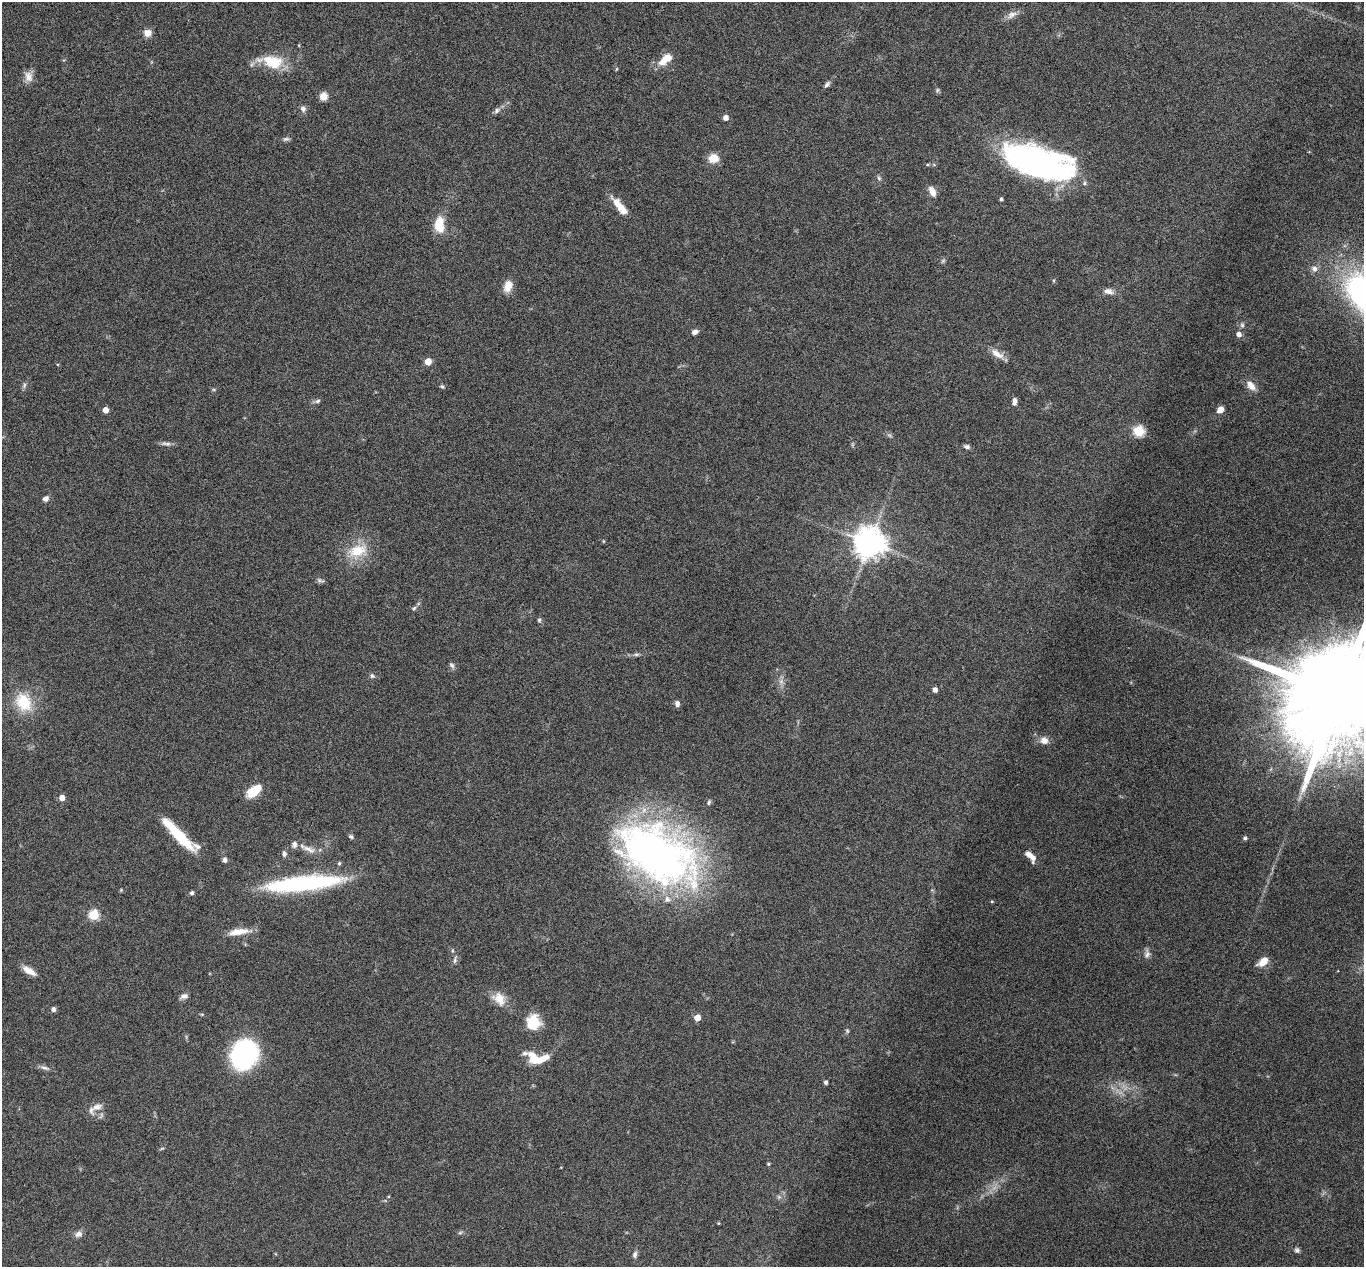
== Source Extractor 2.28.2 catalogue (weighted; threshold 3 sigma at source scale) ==
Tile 10 of 4 x 4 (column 2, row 3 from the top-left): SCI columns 1363-2724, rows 1402-2666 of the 5447 x 5464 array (HDU 1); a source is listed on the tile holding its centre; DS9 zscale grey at full resolution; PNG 1366 x 1269 px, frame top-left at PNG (2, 2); no overlay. Nothing masked; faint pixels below the display range render black.
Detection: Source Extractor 2.28.2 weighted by HDU 2 'WHT'; one run over the whole footprint, this tile lists its part. Background 0.06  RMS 0.0038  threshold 0.0155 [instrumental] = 3 sigma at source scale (4.09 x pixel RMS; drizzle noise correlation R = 1.36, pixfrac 0.8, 0.05/0.05 arcsec/px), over >= 5 px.
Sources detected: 103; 1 too faint to see at this stretch — not listed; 6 inside a brighter listed object's ellipse — not listed separately; the other 96 listed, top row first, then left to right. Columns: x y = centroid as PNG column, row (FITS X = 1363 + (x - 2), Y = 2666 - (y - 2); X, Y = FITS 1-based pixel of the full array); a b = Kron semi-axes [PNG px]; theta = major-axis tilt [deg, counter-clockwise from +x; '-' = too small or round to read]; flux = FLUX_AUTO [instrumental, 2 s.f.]
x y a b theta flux
1011 15 16 8 29 2.3
148 33 9 8 - 2.7
663 61 14 10 31 3.9
272 62 31 15 -11 12
28 77 15 11 -76 2.7
827 84 9 5 53 1
937 90 7 5 69 0.56
323 96 8 7 - 3.1
303 109 7 7 - 1.3
497 110 10 6 35 1.2
725 118 5 5 - 2.2
286 139 9 5 7 0.86
713 158 11 9 3 4.9
1037 162 66 26 -16 120
879 178 7 5 -67 0.73
932 191 13 7 -62 2.5
1001 199 4 3 - 0.73
620 206 26 8 -51 5.3
439 224 19 11 -89 7.7
943 261 6 5 - 0.61
1314 269 9 8 - 1.5
508 286 14 9 71 3.8
1108 291 12 8 -11 2
1242 325 7 6 - 0.83
695 332 8 6 18 1.4
1238 334 6 6 - 1.5
997 354 19 8 -34 3.4
428 361 5 5 - 4.6
24 385 8 5 71 0.77
442 386 7 4 -36 0.56
1251 386 14 9 -50 2.9
318 401 8 5 27 0.82
1014 401 9 5 82 1.4
105 410 4 4 - 3.2
1220 410 6 5 - 2.8
1139 431 6 5 - 28
166 444 15 5 -4 1.3
967 447 8 5 -18 0.94
46 499 7 6 - 1.3
603 541 5 3 - 0.29
869 543 9 9 - 610
358 551 30 17 17 10
320 580 11 5 -15 0.87
414 608 6 5 - 0.63
539 620 5 5 - 0.57
636 654 8 4 8 0.79
452 665 9 6 -52 0.93
372 676 7 6 - 0.77
781 681 8 7 - 1.4
935 690 4 4 - 1.6
1338 695 32 21 65 15000
24 702 27 21 -61 12
677 704 7 6 - 1.2
1044 740 11 10 - 2.4
254 791 16 8 37 8.9
62 798 5 5 - 2.8
709 802 6 5 - 0.71
178 834 45 9 -46 16
351 836 6 5 - 0.71
1245 838 4 4 - 0.9
309 849 22 7 -24 3
284 854 8 5 -81 1.1
657 854 97 55 -30 170
1029 854 16 7 -53 2.5
225 860 6 5 - 1
339 863 5 4 - 0.58
303 883 80 14 6 51
121 890 5 5 - 0.34
192 893 4 4 - 0.97
992 901 4 4 - 0.37
94 915 5 5 - 21
238 932 27 8 8 4.7
1147 954 12 7 80 1.4
455 960 12 4 78 1
1263 962 11 7 38 4.7
29 971 17 7 -32 3.5
184 996 11 6 19 1.4
499 999 19 14 -51 5
53 1009 5 5 - 1.1
202 1014 5 3 - 0.36
697 1017 5 5 - 4.2
533 1022 12 11 - 14
847 1031 7 4 -71 0.53
244 1055 23 19 70 67
538 1058 25 12 -4 8.6
44 1068 13 6 -17 1.3
826 1082 5 5 - 0.62
97 1107 16 9 22 3
162 1148 6 3 19 0.42
768 1164 4 3 - 0.4
779 1197 6 5 - 0.63
718 1223 3 3 - 0.34
460 1233 7 4 3 0.59
78 1234 9 7 14 1.7
1297 1250 7 6 - 0.88
635 1255 9 6 74 1.1
Isophote crosses this tile's border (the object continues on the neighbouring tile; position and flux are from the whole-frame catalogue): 1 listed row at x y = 1338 695